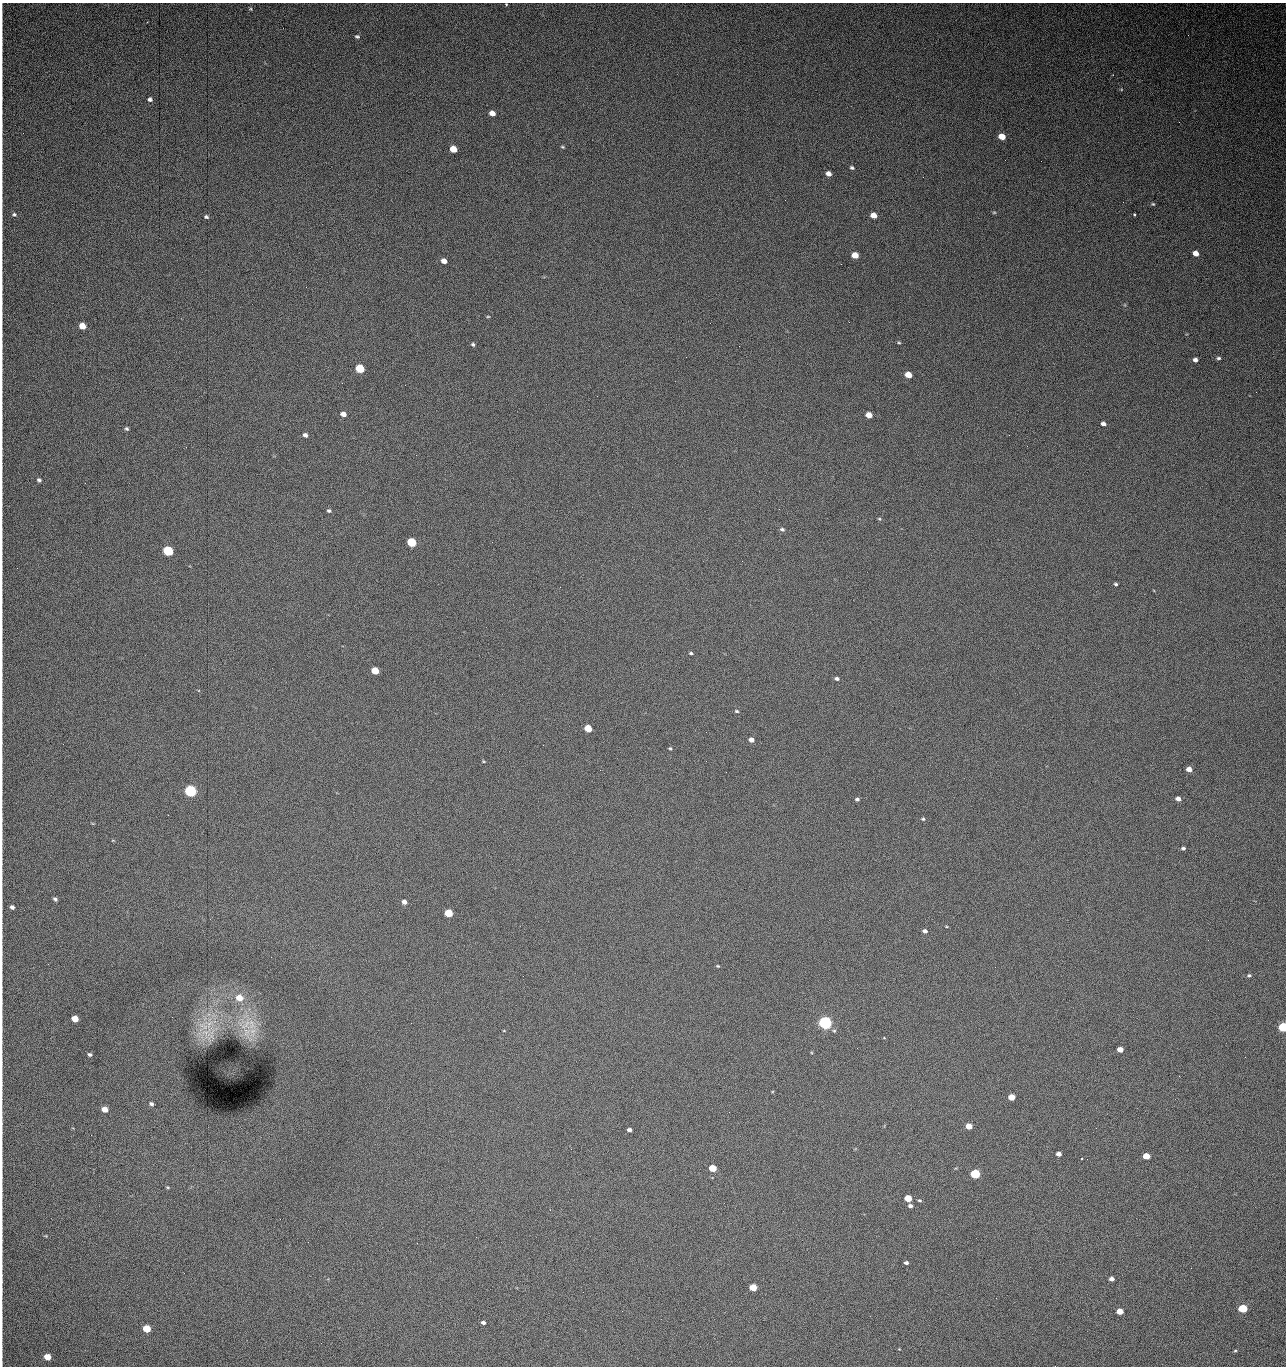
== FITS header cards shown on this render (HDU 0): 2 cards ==
NAXIS1  =                 1284 /fastest changing axis
NAXIS2  =                 1364 /next to fastest changing axis

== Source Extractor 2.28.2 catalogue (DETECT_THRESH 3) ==
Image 1284 x 1364 px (HDU 0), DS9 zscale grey, 1 PNG px = 1 image px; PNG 1288 x 1368 px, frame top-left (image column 1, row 1364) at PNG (2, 3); no overlay
Background 2430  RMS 47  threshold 142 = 3 sigma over >= 5 px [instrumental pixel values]
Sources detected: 122; all 122 listed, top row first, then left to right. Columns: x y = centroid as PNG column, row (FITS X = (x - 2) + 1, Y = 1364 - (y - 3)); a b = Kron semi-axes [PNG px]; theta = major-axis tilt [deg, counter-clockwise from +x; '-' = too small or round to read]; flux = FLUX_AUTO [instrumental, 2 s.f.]
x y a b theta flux
506 4 3 3 - 4.0e+03
250 9 5 5 - 3.5e+03
357 36 6 4 -4 5.4e+03
1121 89 5 3 - 2.9e+03
150 99 5 5 - 8.6e+03
492 113 5 4 - 2.4e+04
1179 122 2 2 - 1.4e+03
1002 137 6 5 - 4.5e+04
562 147 5 4 - 3.7e+03
453 149 5 5 - 5.5e+04
1041 161 2 2 - 1.4e+03
852 167 4 3 - 5.9e+03
828 174 5 4 - 1.6e+04
923 177 2 2 - 1.7e+04
1153 204 6 4 -4 4.3e+03
994 212 5 4 - 3.4e+03
14 214 6 5 - 6.4e+03
873 215 5 4 - 2.9e+04
1134 215 3 3 - 5.7e+03
206 217 5 4 - 5.6e+03
1196 253 5 4 - 2.5e+04
855 255 5 5 - 4.4e+04
444 261 5 4 - 2.0e+04
841 264 2 2 - 2.6e+04
488 316 5 3 - 3.0e+03
710 323 2 2 - 3.0e+03
82 326 5 5 - 5.3e+04
899 343 5 4 - 3.6e+03
473 344 4 4 - 5.6e+03
1219 358 6 4 1 5.7e+03
1195 360 5 4 - 1.1e+04
360 369 6 5 - 1.6e+05
908 375 5 5 - 4.1e+04
1256 392 2 2 - 1.3e+03
343 414 5 4 - 2.0e+04
869 415 5 4 - 3.4e+04
1103 424 5 4 - 9.7e+03
127 429 5 4 - 5.7e+03
305 435 5 4 - 9.8e+03
1009 435 3 2 - 3.4e+03
186 447 3 2 - 4.2e+03
39 480 5 4 - 6.8e+03
329 511 5 4 - 5.5e+03
879 519 5 4 - 3.5e+03
782 529 6 5 - 6.3e+03
411 542 6 5 - 1.9e+05
492 542 2 2 - 2.9e+03
168 551 6 5 - 3.2e+05
1116 584 4 3 - 5.0e+03
691 653 4 3 - 4.7e+03
375 671 5 5 - 9.0e+04
837 679 5 4 - 7.8e+03
736 711 5 3 - 4.2e+03
588 728 5 5 - 7.8e+04
751 740 5 4 - 1.5e+04
543 745 3 2 - 3.3e+03
670 748 4 4 - 3.5e+03
483 761 5 3 - 2.9e+03
1189 769 5 4 - 2.7e+04
726 772 3 2 - 2.5e+03
190 791 6 5 - 7.0e+05
857 799 4 4 - 6.1e+03
1178 799 5 4 - 1.4e+04
923 819 5 4 - 4.6e+03
113 840 5 3 - 2.5e+03
1183 848 4 3 - 5.8e+03
55 899 4 3 - 6.7e+03
404 902 5 4 - 1.4e+04
12 907 4 4 - 1.0e+04
448 913 5 5 - 1.2e+05
946 926 4 3 - 2.7e+03
925 931 4 4 - 9.9e+03
718 966 4 3 - 3.4e+03
1249 975 4 3 - 4.5e+03
523 976 2 2 - 2.0e+03
239 998 7 6 - 4.3e+04
75 1019 5 4 - 5.5e+04
411 1023 2 2 - 5.3e+03
825 1023 6 5 - 1.1e+06
1283 1027 5 5 - 3.2e+05
504 1031 3 2 - 2.2e+03
834 1031 5 4 - 4.1e+03
205 1032 21 9 27 6.1e+04
247 1032 17 11 78 5.8e+04
884 1038 3 2 - 3.8e+03
857 1048 2 2 - 1.4e+03
1120 1049 5 4 - 2.9e+04
90 1054 4 4 - 7.0e+03
1245 1057 2 2 - 2.3e+03
1179 1076 3 2 - 3.0e+03
1011 1097 5 4 - 4.8e+04
151 1104 4 3 - 7.7e+03
105 1109 5 4 - 3.3e+04
969 1126 5 4 - 4.5e+04
629 1130 4 4 - 9.5e+03
91 1135 3 2 - 2.6e+03
1058 1154 4 4 - 1.7e+04
1146 1156 5 4 - 5.8e+04
1082 1159 3 2 - 3.5e+03
1087 1159 2 2 - 1.3e+03
713 1168 5 4 - 7.9e+04
975 1174 5 5 - 2.7e+05
168 1187 4 3 - 3.1e+03
908 1198 5 4 - 8.4e+04
919 1200 4 3 - 3.9e+03
910 1206 4 4 - 9.9e+03
280 1219 2 2 - 2.0e+03
476 1237 2 2 - 9.0e+03
308 1242 2 2 - 2.0e+03
417 1243 2 2 - 5.7e+03
906 1263 4 3 - 8.6e+03
1112 1279 4 4 - 1.4e+04
753 1287 5 4 - 8.1e+04
996 1298 2 2 - 2.7e+03
1243 1308 5 4 - 1.9e+05
1120 1311 5 4 - 4.7e+04
483 1322 4 3 - 7.7e+03
147 1329 5 4 - 1.0e+05
321 1343 2 2 - 1.3e+03
899 1349 3 3 - 2.0e+03
1235 1351 4 4 - 3.6e+03
47 1357 5 4 - 5.6e+04
At the frame edge (FLAGS 8, measured only in part): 2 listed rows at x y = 506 4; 1283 1027

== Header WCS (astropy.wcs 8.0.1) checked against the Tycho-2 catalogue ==
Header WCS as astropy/WCSLIB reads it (CRVAL/CRPIX/CD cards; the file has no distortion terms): RA---TAN/DEC--TAN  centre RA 15:41:43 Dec +51:58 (235.43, +51.97 deg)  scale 1.26 arcsec/px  FOV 26.9' x 28.5'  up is +93 deg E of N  parity flipped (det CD > 0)
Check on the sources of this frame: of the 60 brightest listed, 12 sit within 2.0 arcsec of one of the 15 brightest Tycho-2 stars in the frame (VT <= 12.38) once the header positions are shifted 0.64 arcsec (0.33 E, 0.55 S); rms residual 1.10 arcsec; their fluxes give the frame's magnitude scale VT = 24.58 - 2.5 log10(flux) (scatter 0.18 mag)
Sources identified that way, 12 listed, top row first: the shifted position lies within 2.0 arcsec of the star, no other Tycho-2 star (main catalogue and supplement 1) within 4.0 arcsec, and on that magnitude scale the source's flux lands within +1.5 / -3 mag of the star's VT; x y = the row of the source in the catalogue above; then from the Tycho-2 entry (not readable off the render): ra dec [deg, ICRS J2000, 3 dp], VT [Tycho-2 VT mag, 2 dp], TYC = Tycho-2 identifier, HIP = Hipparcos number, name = IAU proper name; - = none
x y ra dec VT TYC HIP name
360 369 235.614 +52.064 11.61 3489-1132-1 - -
411 542 235.514 +52.049 11.19 3489-1407-1 - -
168 551 235.515 +52.133 11.12 3489-1380-1 - -
190 791 235.378 +52.130 9.31 3489-1322-1 76850 -
448 913 235.303 +52.042 11.52 3489-958-1 - -
825 1023 235.232 +51.912 9.59 3489-824-1 - -
1283 1027 235.220 +51.752 10.98 3489-1435-1 - -
975 1174 235.143 +51.862 10.97 3489-1016-1 - -
908 1198 235.131 +51.886 12.29 3489-908-1 - -
753 1287 235.084 +51.941 11.45 3489-1346-1 - -
1243 1308 235.062 +51.771 11.53 3489-1453-1 - -
147 1329 235.075 +52.152 11.74 3489-912-1 - -